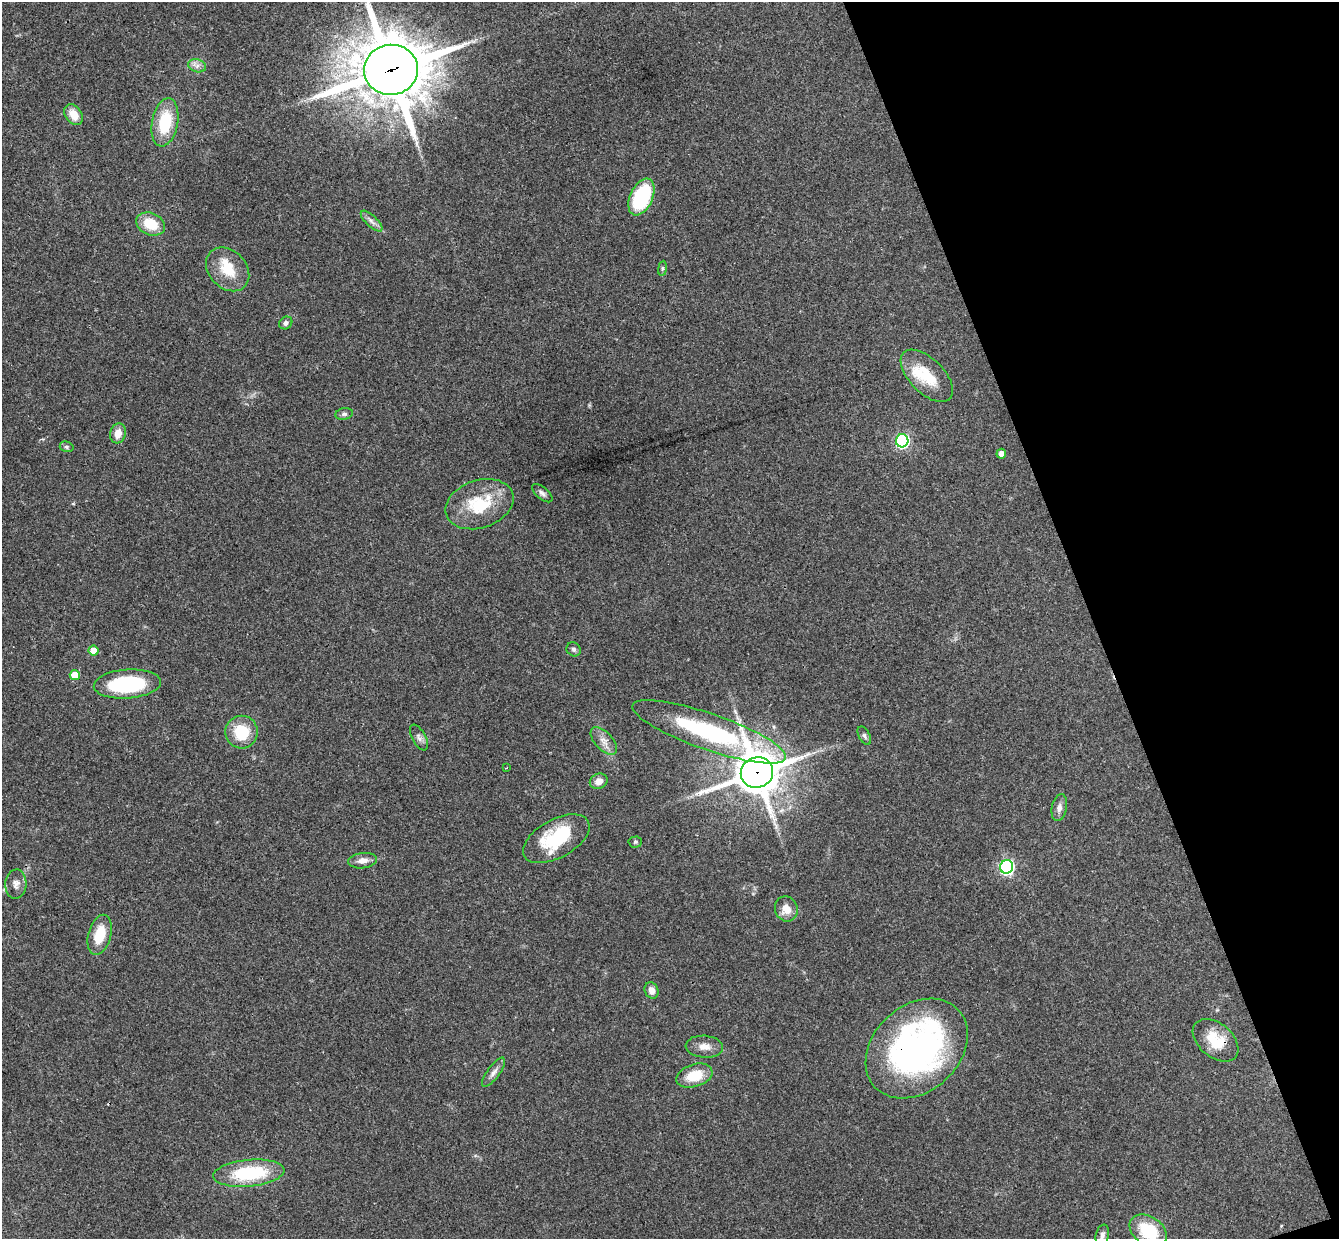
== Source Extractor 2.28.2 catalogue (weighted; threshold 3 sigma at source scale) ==
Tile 12 of 4 x 4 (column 4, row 3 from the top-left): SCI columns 4067-5403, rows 1408-2644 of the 5460 x 5411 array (HDU 1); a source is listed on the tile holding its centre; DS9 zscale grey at full resolution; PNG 1341 x 1241 px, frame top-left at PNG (2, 2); each listed source drawn as its Kron ellipse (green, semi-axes under 4 px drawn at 4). Shown black and unused: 19% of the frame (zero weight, under 3 of 4 exposures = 6% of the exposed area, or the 3 px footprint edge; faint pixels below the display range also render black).
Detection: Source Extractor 2.28.2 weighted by HDU 2 'WHT'; one run over the whole footprint, this tile lists its part. Background 0.063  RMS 0.0051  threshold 0.023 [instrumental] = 3 sigma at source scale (4.5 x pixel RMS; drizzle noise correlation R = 1.50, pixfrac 1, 0.05/0.05 arcsec/px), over >= 5 px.
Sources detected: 50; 3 inside a brighter listed object's ellipse — not listed separately; the other 47 listed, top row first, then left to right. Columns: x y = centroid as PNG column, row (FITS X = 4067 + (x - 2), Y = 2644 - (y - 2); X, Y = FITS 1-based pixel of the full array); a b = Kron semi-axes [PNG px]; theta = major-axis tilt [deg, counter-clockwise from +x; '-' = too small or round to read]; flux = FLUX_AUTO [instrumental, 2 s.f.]
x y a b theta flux
197 66 9 6 -17 2.4
391 70 27 25 7 3500
74 115 11 8 -55 7.5
165 122 24 13 79 22
641 197 19 11 66 40
372 221 14 5 -44 2.4
151 224 15 11 -22 13
662 268 7 4 82 0.84
228 269 24 18 -46 14
286 323 7 6 - 1.6
927 376 33 17 -45 17
344 414 9 5 9 1.3
118 433 10 8 74 5.3
902 441 6 6 - 90
67 447 7 5 -17 1
1001 454 5 5 - 3.3
542 493 12 6 -40 1.8
479 504 35 24 18 25
574 649 7 6 - 1.3
93 650 5 5 - 9.1
75 675 5 5 - 9.3
127 684 33 14 4 44
242 732 16 16 - 17
709 732 81 18 -19 72
864 736 10 5 -61 1.5
419 738 14 7 -62 2.1
604 741 17 9 -48 4.2
506 768 2 2 - 0.5
757 772 16 15 - 1800
599 781 9 7 23 3.9
1059 808 14 7 79 2.7
556 839 36 19 29 30
635 842 6 5 - 0.89
362 861 14 7 6 3.8
1007 867 7 6 - 120
16 884 14 10 86 3.4
786 909 13 11 -70 5.8
100 935 20 11 74 13
652 990 8 6 -68 3.5
1216 1040 26 17 -40 14
704 1047 19 11 -5 4.8
917 1049 57 43 43 180
494 1072 17 6 53 2.8
694 1076 18 11 18 14
249 1173 36 13 5 36
1148 1231 20 14 -34 23
1102 1235 10 6 76 1.9
Overlapping masked pixels (flux is a lower limit): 4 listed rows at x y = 391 70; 757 772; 1216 1040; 917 1049
Isophote crosses this tile's border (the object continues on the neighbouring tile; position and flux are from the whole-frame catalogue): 2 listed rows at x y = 391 70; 1148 1231